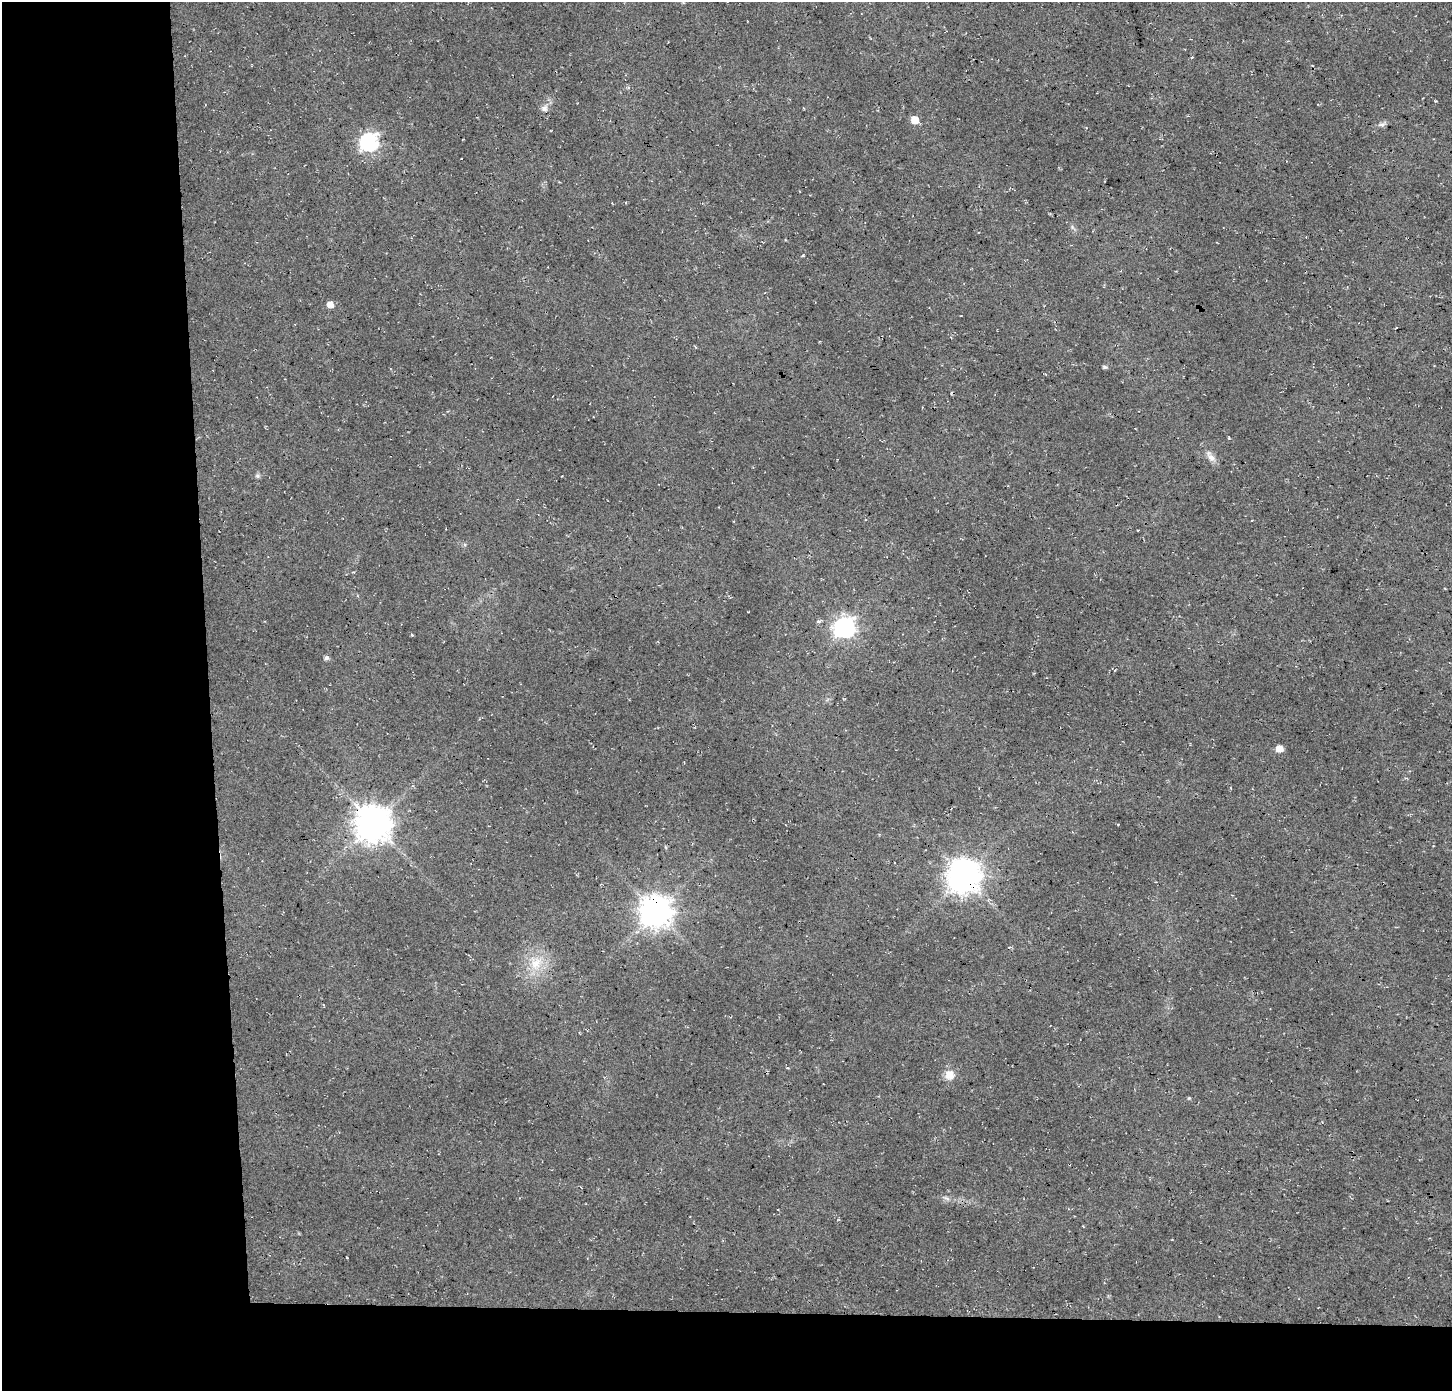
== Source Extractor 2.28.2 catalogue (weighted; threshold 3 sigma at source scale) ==
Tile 7 of 3 x 3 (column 1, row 3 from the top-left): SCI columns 41-1490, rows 1-1389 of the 4431 x 4174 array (HDU 1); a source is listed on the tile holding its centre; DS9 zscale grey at full resolution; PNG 1454 x 1393 px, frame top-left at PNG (2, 2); no overlay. Shown black and unused: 19% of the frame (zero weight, under 3 of 4 exposures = <1% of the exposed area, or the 3 px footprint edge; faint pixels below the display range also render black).
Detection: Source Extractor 2.28.2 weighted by HDU 2 'WHT'; one run over the whole footprint, this tile lists its part. Background 0.035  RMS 0.0063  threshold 0.0284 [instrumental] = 3 sigma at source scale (4.5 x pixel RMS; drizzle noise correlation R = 1.50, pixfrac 1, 0.0396/0.0396 arcsec/px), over >= 5 px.
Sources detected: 20; all 20 listed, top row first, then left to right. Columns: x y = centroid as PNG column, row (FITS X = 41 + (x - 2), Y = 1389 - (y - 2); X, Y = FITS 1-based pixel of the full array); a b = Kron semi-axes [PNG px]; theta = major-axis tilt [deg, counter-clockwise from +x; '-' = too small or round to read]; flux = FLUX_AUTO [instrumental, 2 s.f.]
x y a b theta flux
1435 101 4 2 - 0.48
544 109 8 7 - 2.5
915 120 5 5 - 11
1382 125 11 5 13 2
369 142 7 7 - 200
330 304 5 5 - 5.3
1104 367 6 5 - 1.1
1211 458 10 8 -7 3.4
257 476 7 5 -21 1.2
819 621 7 3 -8 0.92
844 627 8 8 - 280
412 635 4 3 - 0.6
326 658 5 5 - 2
1279 749 6 5 - 7.1
373 823 11 11 - 1400
964 876 11 10 - 1100
656 912 10 10 - 1000
536 963 18 16 68 14
949 1075 13 12 - 6.3
947 1198 10 4 -27 1.7
Overlapping masked pixels (flux is a lower limit): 3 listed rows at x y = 373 823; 964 876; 656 912
Unlisted compact peaks at least as high as the median listed source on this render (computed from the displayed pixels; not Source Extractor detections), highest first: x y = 803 255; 1189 1098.